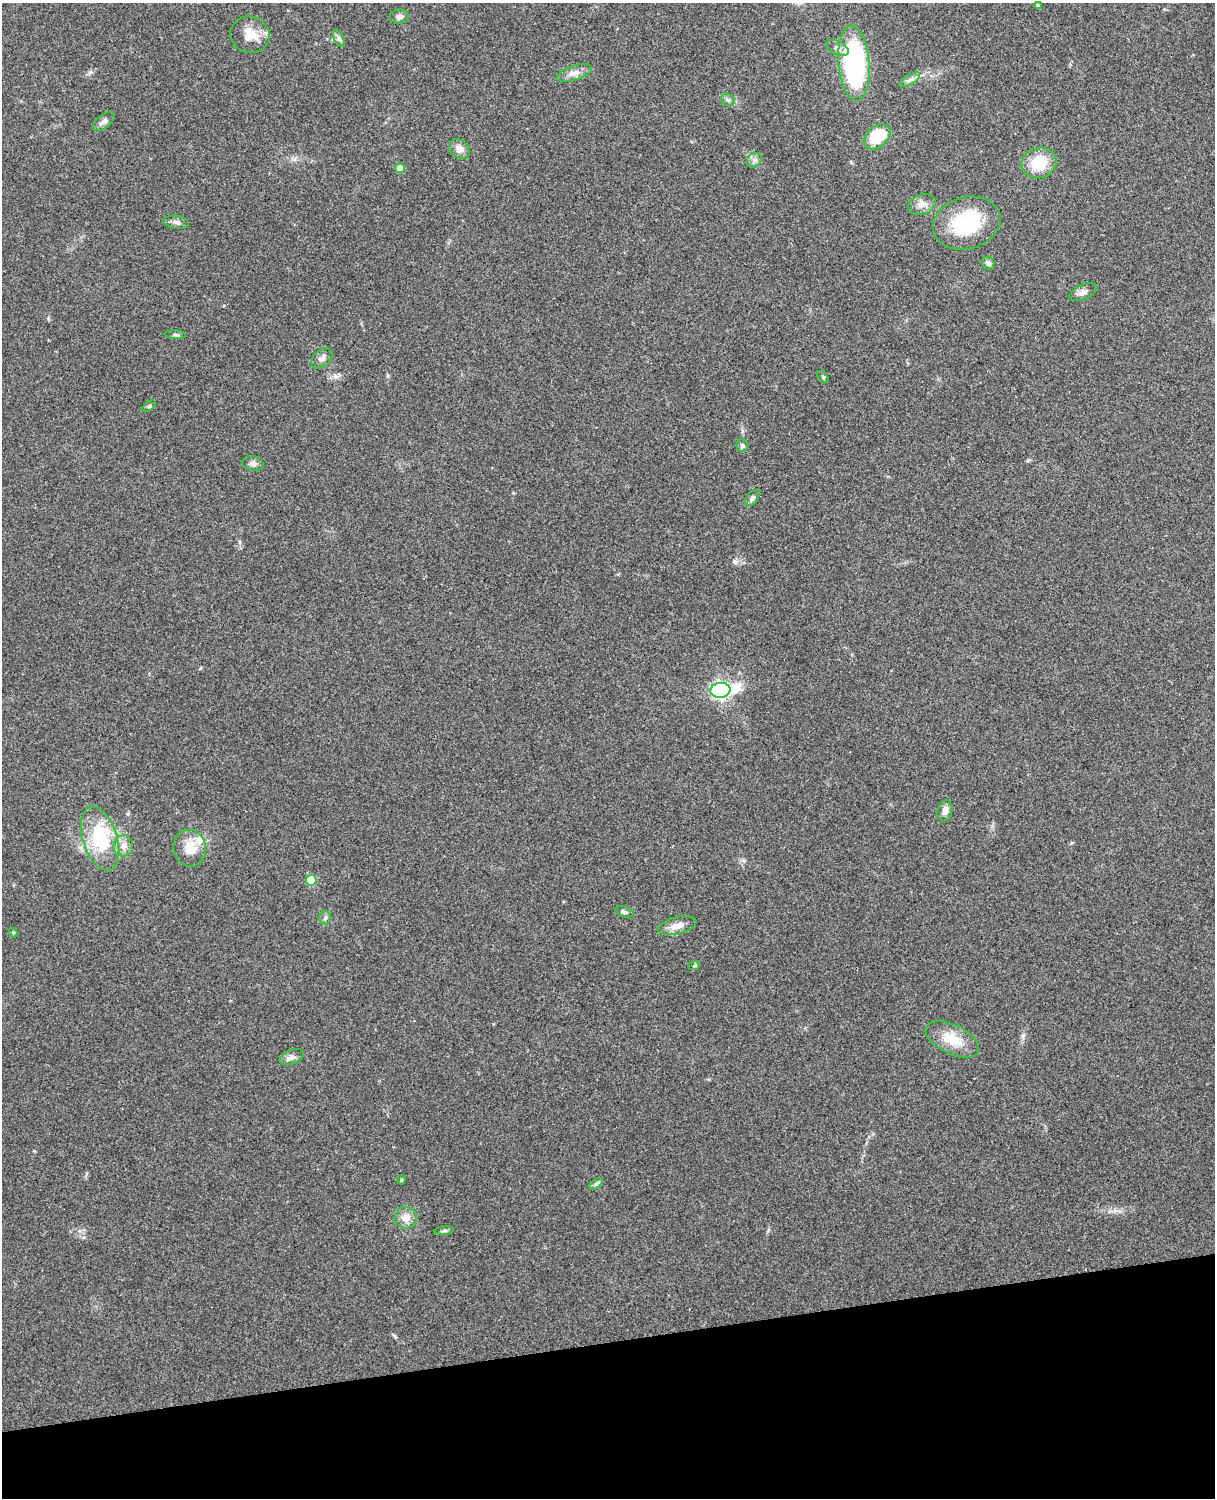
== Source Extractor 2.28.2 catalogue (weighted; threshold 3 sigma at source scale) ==
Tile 10 of 4 x 3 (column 2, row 3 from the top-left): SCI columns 1331-2543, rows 164-1659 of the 5089 x 4927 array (HDU 1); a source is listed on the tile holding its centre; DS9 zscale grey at full resolution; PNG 1217 x 1500 px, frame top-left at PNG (2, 3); each listed source drawn as its Kron ellipse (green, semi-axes under 4 px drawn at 4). Shown black and unused: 10% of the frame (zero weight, under 3 of 4 exposures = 6% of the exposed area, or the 3 px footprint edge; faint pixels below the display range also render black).
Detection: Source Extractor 2.28.2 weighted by HDU 2 'WHT'; one run over the whole footprint, this tile lists its part. Background 0.21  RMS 0.0082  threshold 0.037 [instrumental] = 3 sigma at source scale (4.5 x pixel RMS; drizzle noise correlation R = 1.50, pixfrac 1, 0.05/0.05 arcsec/px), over >= 5 px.
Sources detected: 47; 2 inside a brighter object's white glare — neither listed nor drawn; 1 inside a brighter listed object's ellipse — not listed separately; the other 44 listed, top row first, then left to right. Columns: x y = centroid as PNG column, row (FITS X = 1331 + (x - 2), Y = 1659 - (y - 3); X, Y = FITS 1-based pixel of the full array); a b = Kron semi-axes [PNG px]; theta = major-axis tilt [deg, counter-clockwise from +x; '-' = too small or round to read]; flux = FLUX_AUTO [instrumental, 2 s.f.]
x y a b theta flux
1038 6 4 4 - 2.9
399 16 9 7 4 2.7
250 35 20 18 -19 15
339 39 9 5 -63 2.3
837 48 12 7 -25 3.4
854 63 37 15 -85 150
574 73 18 7 17 5.8
910 80 12 5 31 3
728 100 7 5 -29 2
104 121 13 6 39 3.4
877 137 15 10 41 29
459 149 11 8 -36 5.8
754 160 8 6 44 2.7
1039 163 18 15 13 24
400 168 5 5 - 7.8
922 204 14 9 19 5.7
176 222 13 6 -9 2.9
967 223 34 26 16 52
988 263 7 6 - 2.3
1083 292 15 7 23 3.9
175 335 11 4 -4 1.5
322 358 12 8 42 4.1
823 377 7 4 -46 1.2
149 406 7 4 37 1.3
742 446 6 5 - 1.8
253 463 11 7 -10 3.1
752 498 9 5 53 2.7
720 690 10 7 6 280
945 811 11 7 76 4.9
100 838 33 17 -72 47
123 846 10 10 - 5.4
190 848 18 16 -79 15
311 880 5 5 - 28
624 912 10 5 -19 1.9
325 918 7 6 - 1.9
677 926 20 8 14 7.8
13 933 5 4 - 1.1
694 966 6 4 19 1
952 1039 29 14 -26 20
292 1057 13 7 23 3.6
401 1180 4 4 - 0.95
596 1184 8 4 36 1.5
406 1218 11 10 - 7.9
444 1231 10 4 5 1.7
Unlisted compact peaks at least as high as the median listed source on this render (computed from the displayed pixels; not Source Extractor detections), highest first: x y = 734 561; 90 72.